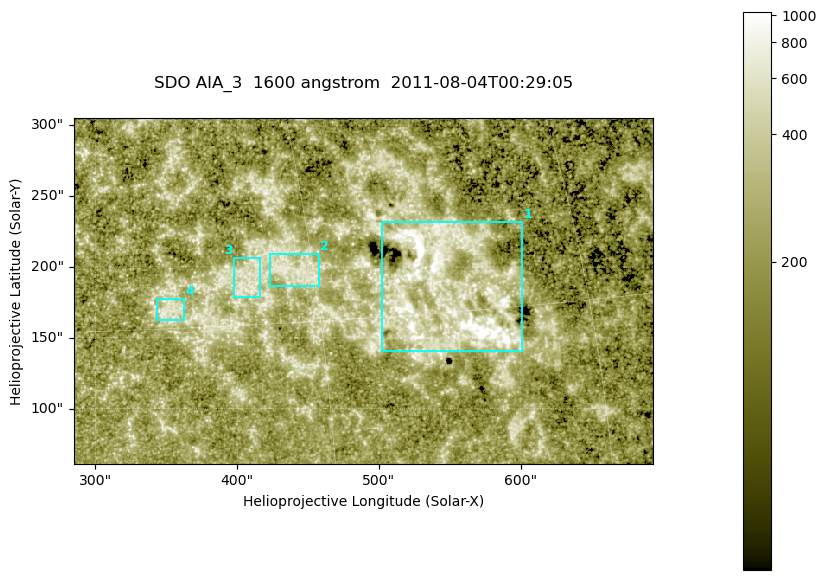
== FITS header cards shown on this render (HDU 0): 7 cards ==
TELESCOP= 'SDO     '           /
INSTRUME= 'AIA_3   '           /
WAVELNTH=                 1600 /
WAVEUNIT= 'angstrom'           /
DATE-OBS= '2011-08-04T00:29:05.121' /
CTYPE1  = 'HPLN-TAN'           /
CTYPE2  = 'HPLT-TAN'           /

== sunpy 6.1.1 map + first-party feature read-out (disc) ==
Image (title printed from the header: SDO AIA_3  1600 angstrom  2011-08-04T00:29:05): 670 x 401 px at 0.609 arcsec/px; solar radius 946 arcsec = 1552 px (partial field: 3.6% of the solar disc is inside the frame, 100% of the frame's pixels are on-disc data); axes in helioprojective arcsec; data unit not stated in the header (colour bar unlabelled)
Pointing: header CRPIX1/2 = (2047.81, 2050.03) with CRVAL1/2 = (0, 0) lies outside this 670 x 401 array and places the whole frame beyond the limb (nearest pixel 1.38 R_sun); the SolarSoft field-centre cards XCEN/YCEN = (488.8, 183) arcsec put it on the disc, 2016 arcsec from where CRPIX/CRVAL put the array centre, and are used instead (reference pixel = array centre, CRVAL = XCEN/YCEN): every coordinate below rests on XCEN/YCEN
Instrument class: DISC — disc imager (sunpy class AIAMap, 1600 A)
Bright regions (active regions / flare kernels): reference = the on-disc median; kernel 5 px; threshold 5 sigma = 329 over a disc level ~213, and >= 1.15x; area >= 268 px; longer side >= 5 px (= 3 arcsec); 4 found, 4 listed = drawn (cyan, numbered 1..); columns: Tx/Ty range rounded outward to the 2 arcsec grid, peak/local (2 s.f.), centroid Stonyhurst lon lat
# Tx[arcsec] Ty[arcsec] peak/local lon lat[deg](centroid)
1 502..602 140..232 7.6 +37 +16
2 422..458 186..210 3.3 +29 +17
3 398..418 178..208 3.3 +27 +17
4 342..364 162..178 3.5 +23 +16